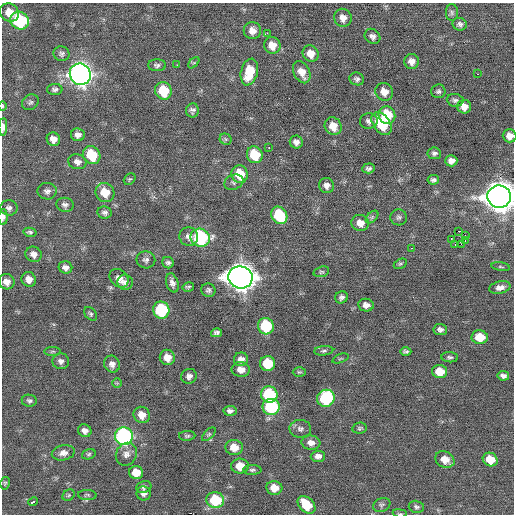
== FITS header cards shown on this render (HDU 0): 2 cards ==
NAXIS1  =                  512 / Axis length
NAXIS2  =                  512 / Axis length

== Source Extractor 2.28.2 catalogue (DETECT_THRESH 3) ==
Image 512 x 512 px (HDU 0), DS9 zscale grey, 1 PNG px = 1 image px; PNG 516 x 516 px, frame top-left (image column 1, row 512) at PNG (2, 3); each listed source drawn as its Kron ellipse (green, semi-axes under 4 px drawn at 4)
Background -0.0157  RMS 0.86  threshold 2.57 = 3 sigma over >= 5 px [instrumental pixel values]
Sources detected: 147; all 147 listed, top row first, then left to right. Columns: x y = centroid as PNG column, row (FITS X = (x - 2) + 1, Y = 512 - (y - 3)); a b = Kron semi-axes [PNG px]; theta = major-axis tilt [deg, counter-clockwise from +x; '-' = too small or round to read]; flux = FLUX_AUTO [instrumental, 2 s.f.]
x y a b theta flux
452 12 8 6 -88 130
9 13 10 8 -45 750
343 18 9 8 - 420
20 21 9 8 - 4600
460 24 7 6 - 190
252 31 8 8 - 420
267 33 2 2 - 340
372 36 8 7 - 220
272 45 8 8 - 630
311 53 8 7 - 590
61 54 8 7 - 170
411 61 7 7 - 340
194 63 7 4 45 81
157 65 9 6 -1 160
177 65 2 2 - 390
249 72 13 8 76 1600
302 72 12 8 -63 610
80 74 11 10 - 37000
478 74 2 2 - 260
357 79 7 6 - 160
55 89 8 5 1 160
163 91 9 8 - 2000
438 91 7 7 - 140
384 92 9 8 - 550
455 100 8 6 -7 160
30 102 9 7 37 160
2 106 5 3 - 67
464 107 7 6 - 430
192 110 7 6 - 180
387 115 9 8 - 2000
369 121 9 7 9 240
382 124 13 8 -54 2200
333 126 9 8 - 750
3 127 9 4 88 300
78 135 7 6 - 280
509 136 7 6 - 460
53 139 7 6 - 430
226 139 6 5 - 110
296 142 6 6 - 250
269 148 2 2 - 460
434 153 7 6 - 160
92 155 9 8 - 2200
255 155 8 7 - 1900
451 161 6 5 - 330
77 162 9 7 -13 320
369 168 6 5 - 140
240 174 9 8 - 1400
130 179 6 5 - 83
433 180 6 4 8 160
234 182 10 7 21 180
326 185 8 7 - 300
47 191 9 8 - 250
105 192 10 9 - 1100
499 197 12 11 - 90000
65 205 9 7 -7 210
9 208 8 7 - 200
105 212 7 6 - 180
279 215 9 7 -56 3100
3 217 8 4 89 230
372 217 7 4 45 110
399 217 8 8 - 160
360 223 9 8 - 510
459 231 4 2 - 730
30 232 6 4 -14 110
465 235 3 2 - 470
189 237 9 9 - 340
200 238 10 9 - 7600
451 239 3 2 - 170
465 240 4 2 - 68
461 244 2 2 - 260
455 245 2 2 - 52
411 248 3 2 - 73
34 254 8 7 - 320
146 260 9 8 - 220
168 263 6 5 - 150
400 264 7 4 28 95
65 267 7 6 - 250
501 267 9 3 -9 84
321 272 8 5 17 110
240 277 12 11 - 71000
119 278 10 8 -45 370
29 279 7 7 - 390
7 282 8 7 - 370
125 282 8 7 - 250
172 283 10 6 -73 260
188 287 6 4 13 100
500 288 11 6 12 340
208 290 7 6 - 160
342 297 6 6 - 170
366 305 7 6 - 320
161 310 8 8 - 4800
91 314 7 5 -51 120
266 326 8 8 - 3400
440 329 7 5 -5 210
216 333 5 4 - 150
480 337 8 7 - 1100
53 351 8 4 1 87
324 351 9 4 6 130
406 352 6 4 0 120
167 357 8 7 - 580
450 357 8 5 -4 130
340 358 8 2 21 62
241 359 7 7 - 320
61 361 8 8 - 240
112 364 9 7 -61 300
268 364 7 7 - 2100
241 369 9 7 -8 470
299 372 6 5 - 83
440 372 7 6 - 890
189 376 8 7 - 250
503 376 6 4 -11 200
117 383 5 5 - 75
269 395 8 8 - 3700
326 398 9 8 - 5200
29 401 7 6 - 140
271 407 8 8 - 5200
230 411 6 5 - 190
142 415 8 8 - 580
360 428 7 5 9 100
300 429 11 9 -3 250
85 431 7 6 - 270
209 434 8 4 45 98
124 436 9 8 - 11000
187 436 8 5 2 110
311 443 9 7 -6 370
234 447 9 7 -6 730
63 453 11 7 12 350
89 454 7 5 18 110
126 454 12 10 59 370
318 456 7 5 2 280
445 460 10 8 -28 610
490 460 7 6 - 890
240 466 9 7 -1 900
252 470 9 5 0 130
136 473 7 6 - 920
5 483 6 5 - 89
144 487 7 6 - 170
274 488 8 6 -8 720
144 493 7 7 - 260
69 495 6 5 - 93
87 495 9 5 -3 110
215 500 9 8 - 2600
33 502 5 3 - 370
306 505 10 7 -45 1300
382 505 9 6 23 140
416 507 8 6 -14 150
400 513 7 3 -9 74
At the frame edge (FLAGS 8, measured only in part): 6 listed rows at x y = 2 106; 3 127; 509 136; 499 197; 3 217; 400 513